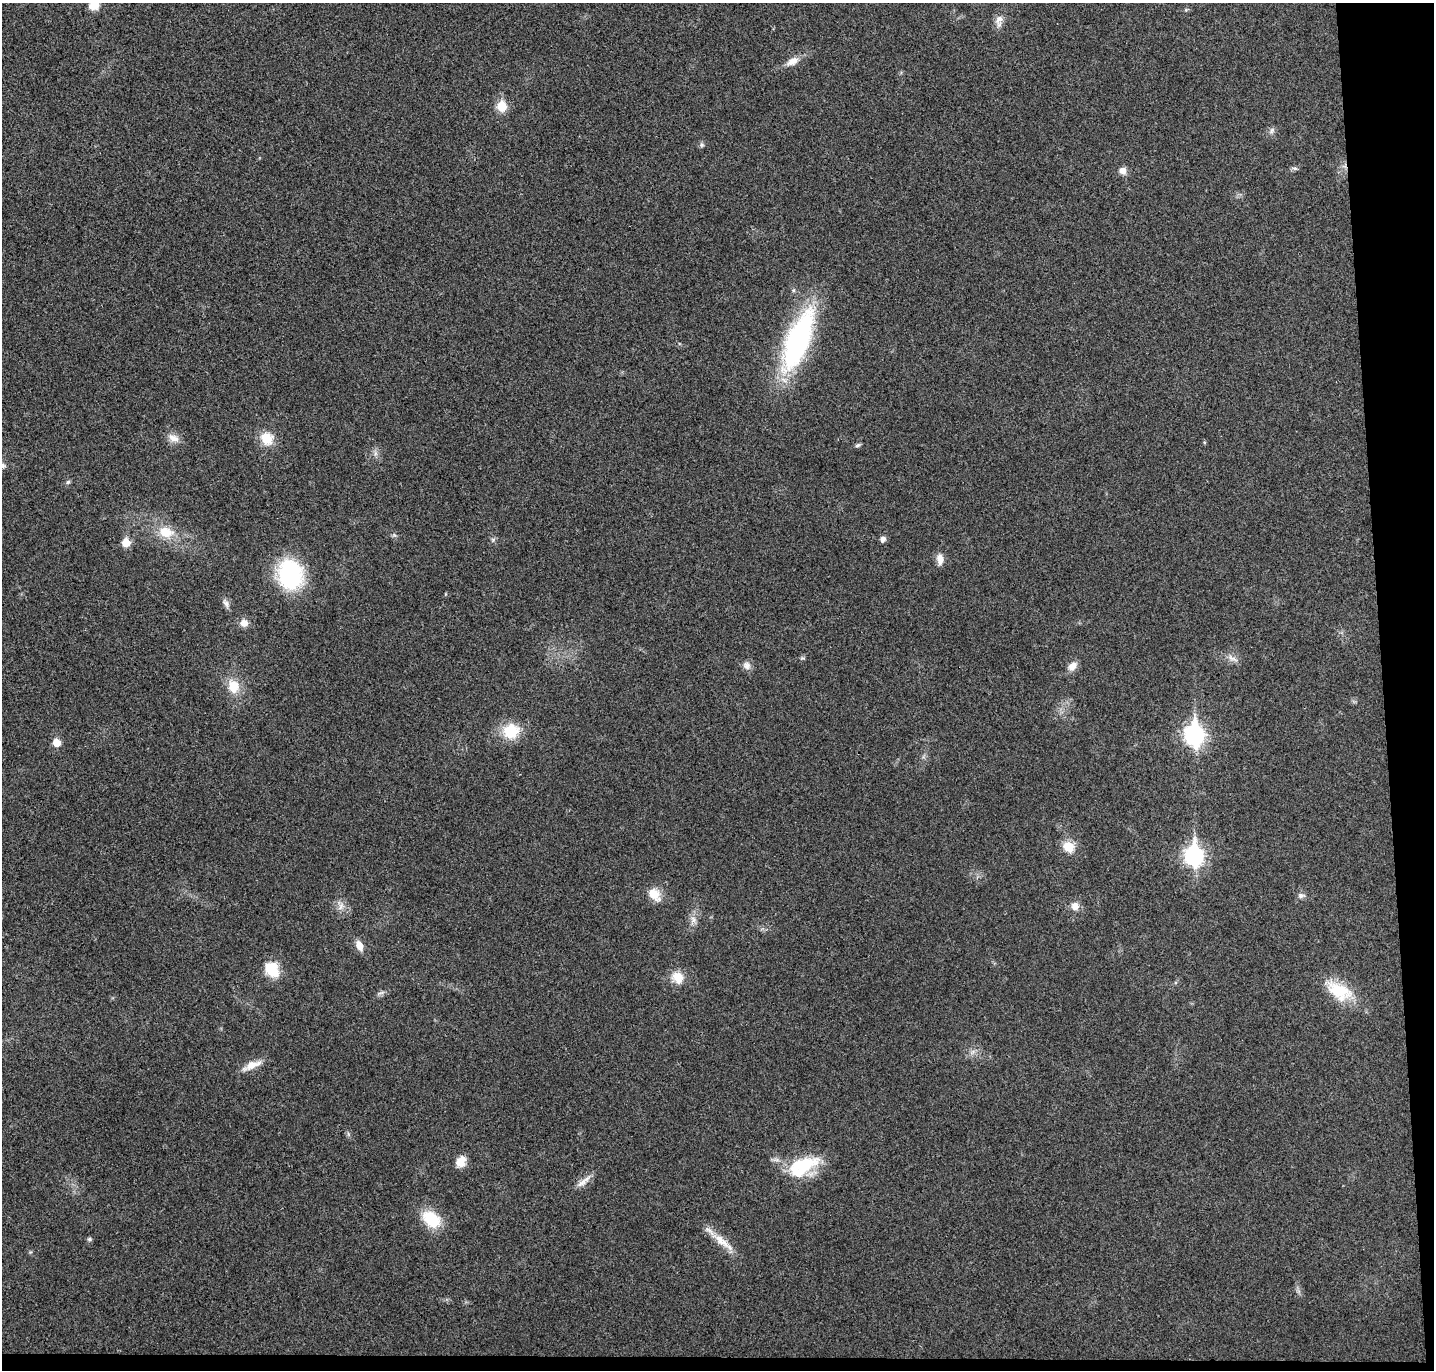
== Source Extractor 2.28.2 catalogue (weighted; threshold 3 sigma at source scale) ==
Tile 9 of 3 x 3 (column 3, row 3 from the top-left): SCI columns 2919-4350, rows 116-1483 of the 4408 x 4332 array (HDU 1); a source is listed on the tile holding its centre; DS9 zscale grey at full resolution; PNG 1436 x 1372 px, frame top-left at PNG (2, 3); no overlay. Shown black and unused: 5% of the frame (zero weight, under 3 of 4 exposures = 6% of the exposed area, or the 3 px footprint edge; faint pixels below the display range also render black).
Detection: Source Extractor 2.28.2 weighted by HDU 2 'WHT'; one run over the whole footprint, this tile lists its part. Background 0.0232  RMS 0.0063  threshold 0.0283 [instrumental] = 3 sigma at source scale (4.5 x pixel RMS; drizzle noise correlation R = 1.50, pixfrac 1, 0.05/0.05 arcsec/px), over >= 5 px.
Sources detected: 47; all 47 listed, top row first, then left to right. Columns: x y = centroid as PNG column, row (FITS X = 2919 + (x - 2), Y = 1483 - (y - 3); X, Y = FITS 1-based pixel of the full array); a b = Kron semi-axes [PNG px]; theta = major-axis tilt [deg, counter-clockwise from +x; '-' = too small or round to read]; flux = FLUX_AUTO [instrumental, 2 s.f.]
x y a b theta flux
94 5 10 9 - 7.6
1186 10 6 4 2 0.8
999 19 13 9 58 4.2
792 61 17 9 30 5.6
502 106 6 5 - 26
1272 130 9 5 63 1.6
702 145 6 6 - 1.3
1295 168 8 4 -8 1.2
1123 171 9 9 - 3.4
798 341 55 19 69 140
174 438 16 9 -19 4.8
267 438 16 14 -48 11
858 445 8 4 26 1.1
2 465 8 7 - 2.3
68 482 7 4 45 1
166 532 19 13 -12 12
883 539 6 6 - 2.3
126 543 6 5 - 13
940 559 13 8 -83 4.9
290 574 28 22 -83 67
226 603 12 6 -62 2.4
244 623 8 8 - 4.3
1232 658 13 6 -26 3
746 665 11 9 -53 3.1
1072 666 13 8 44 4.4
233 686 16 13 -72 12
511 731 16 15 - 20
1194 735 10 8 -88 250
57 743 6 6 - 9.5
1068 847 13 11 -41 9.8
1194 856 9 8 - 220
654 894 17 12 -47 9
1301 895 8 7 - 2.1
1075 906 11 10 - 4.2
341 907 9 4 71 2
693 919 10 6 -72 2.9
359 945 11 7 -67 5.6
272 969 18 15 -57 15
678 977 18 14 -46 8.4
1339 991 35 19 -28 23
252 1065 26 8 23 7.1
461 1161 13 10 64 6.5
803 1166 38 17 28 33
582 1183 16 8 37 4.5
431 1219 19 13 -39 24
89 1239 6 5 - 1.1
722 1242 39 9 -39 10
Isophote crosses this tile's border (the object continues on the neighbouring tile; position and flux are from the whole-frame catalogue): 2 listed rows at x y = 94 5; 2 465